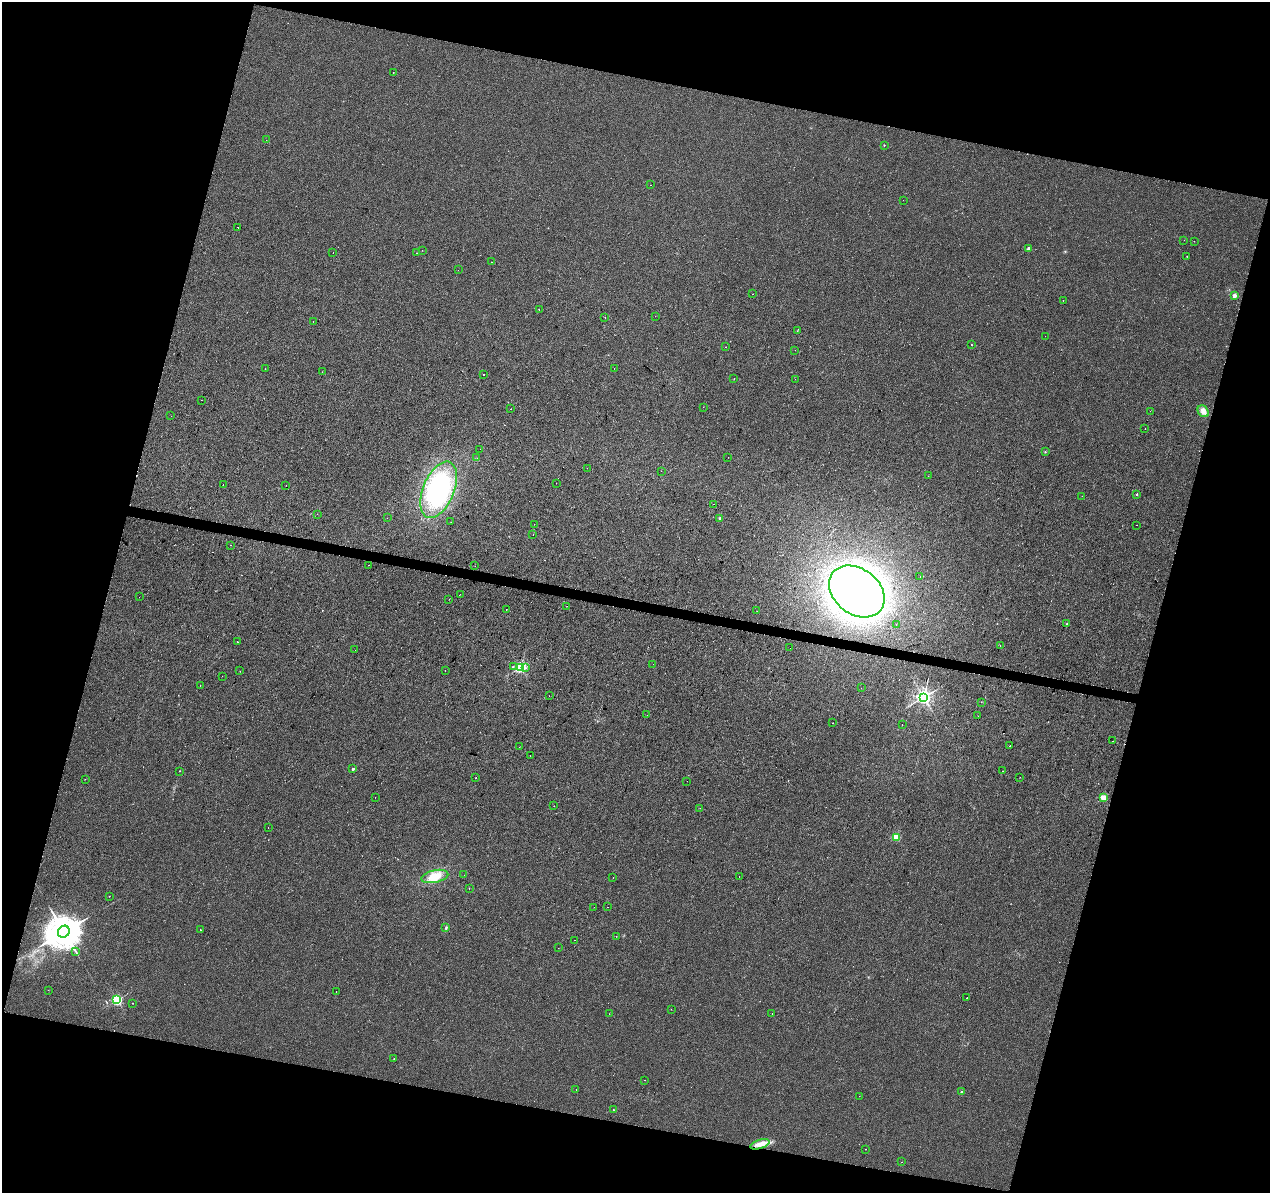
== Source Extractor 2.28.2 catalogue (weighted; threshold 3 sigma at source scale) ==
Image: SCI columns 9-5078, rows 284-5044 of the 5078 x 5267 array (HDU 1 of 3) = the unmasked area's bounding box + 8 px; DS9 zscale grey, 4 x 4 block average (1 PNG px = mean of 4 x 4 image px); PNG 1272 x 1195 px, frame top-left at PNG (2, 2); each listed source drawn as its Kron ellipse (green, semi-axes under 4 px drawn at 4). Shown black and unused: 31% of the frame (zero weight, under 2 of 3 exposures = <1% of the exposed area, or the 3 px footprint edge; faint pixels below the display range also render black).
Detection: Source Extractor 2.28.2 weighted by HDU 2 'WHT'. Background 0.00233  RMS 0.003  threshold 0.0136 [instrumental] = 3 sigma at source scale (4.5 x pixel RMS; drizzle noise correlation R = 1.50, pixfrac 1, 0.0396/0.0396 arcsec/px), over >= 5 px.
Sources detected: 161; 1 inside a brighter object's white glare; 17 cosmic-ray / hot-pixel residue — neither listed nor drawn; the other 143 listed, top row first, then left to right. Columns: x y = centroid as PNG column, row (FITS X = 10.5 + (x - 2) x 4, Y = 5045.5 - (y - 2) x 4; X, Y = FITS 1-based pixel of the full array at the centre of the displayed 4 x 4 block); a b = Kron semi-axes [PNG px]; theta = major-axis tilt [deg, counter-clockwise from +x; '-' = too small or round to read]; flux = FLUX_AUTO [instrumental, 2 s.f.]
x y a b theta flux
393 72 2 2 - 0.85
266 140 2 2 - 0.49
884 145 2 2 - 1.6
651 185 2 2 - 0.27
903 200 2 2 - 1.3
238 227 2 2 - 2.1
1184 240 2 2 - 0.34
1194 241 2 2 - 1.2
1029 249 2 2 - 17
422 250 2 2 - 0.28
333 253 2 2 - 0.37
417 253 2 2 - 0.74
1187 256 2 2 - 0.45
491 262 2 2 - 0.47
458 270 2 2 - 0.44
753 294 2 2 - 0.39
1234 295 2 2 - 26
1063 301 2 2 - 1.3
539 310 2 2 - 0.28
655 316 2 2 - 0.53
605 317 2 2 - 0.75
313 321 2 2 - 1.9
797 331 2 2 - 0.5
1045 336 2 2 - 0.52
971 345 2 2 - 0.95
725 347 2 2 - 0.66
795 350 2 2 - 0.25
614 368 2 2 - 0.27
265 369 2 2 - 0.3
322 372 2 2 - 0.31
484 374 2 2 - 1.4
734 379 2 2 - 1.1
795 379 2 2 - 0.39
201 400 2 2 - 0.34
703 407 2 2 - 0.38
511 409 2 2 - 0.45
1150 411 2 2 - 2.6
1203 411 6 5 - 7.6
171 416 2 2 - 2.7
1145 429 2 2 - 1
480 449 2 2 - 1.4
1045 452 2 2 - 0.77
728 457 2 2 - 0.39
477 458 2 2 - 0.6
587 468 2 2 - 0.3
661 471 2 2 - 0.34
928 476 2 2 - 0.64
556 483 2 2 - 0.36
223 485 2 2 - 1.3
286 486 2 2 - 0.26
439 490 30 15 67 150
1137 494 2 2 - 3.4
1082 496 2 2 - 2.4
714 504 2 2 - 2.2
317 514 2 2 - 0.27
387 518 2 2 - 0.32
720 518 2 2 - 5.5
451 522 2 2 - 0.3
534 524 2 2 - 1.1
1137 525 2 2 - 0.37
533 535 2 2 - 0.6
230 545 2 2 - 0.36
368 565 2 2 - 0.3
475 566 2 2 - 0.31
920 577 2 2 - 0.33
857 591 30 22 -38 870
460 594 2 2 - 0.43
139 597 2 2 - 0.67
449 599 2 2 - 0.52
567 606 2 2 - 0.26
506 609 2 2 - 0.61
757 611 2 2 - 0.45
1067 624 2 2 - 1.1
896 625 2 2 - 0.54
237 642 2 2 - 1.6
1000 646 2 2 - 0.8
790 648 2 2 - 6.9
355 650 2 2 - 0.7
653 664 2 2 - 0.42
513 666 2 2 - 1
520 668 2 2 - 270
525 668 2 2 - 1.5
445 670 2 2 - 0.4
240 671 2 2 - 0.49
222 676 2 2 - 0.73
200 686 2 2 - 11
861 688 2 2 - 0.34
549 696 2 2 - 1
923 697 3 2 - 740
981 702 2 2 - 0.76
647 715 2 2 - 0.54
978 716 2 2 - 0.74
833 723 2 2 - 0.4
902 725 2 2 - 1.1
1112 741 2 2 - 1.4
1010 746 2 2 - 1.5
519 747 2 2 - 0.49
530 756 2 2 - 0.97
353 769 2 2 - 8
180 771 2 2 - 0.63
1002 771 2 2 - 0.8
1020 777 2 2 - 0.45
476 778 2 2 - 0.83
85 779 2 2 - 0.82
687 781 2 2 - 0.5
375 797 2 2 - 0.34
1103 798 2 2 - 61
554 806 2 2 - 0.26
700 808 2 2 - 0.3
268 828 2 2 - 4
896 838 2 2 - 85
464 875 2 2 - 0.58
435 876 13 6 13 24
739 876 2 2 - 0.96
613 878 2 2 - 0.27
469 888 2 2 - 0.29
109 896 2 2 - 1.3
594 907 2 2 - 0.78
607 907 2 2 - 0.65
446 928 3 2 - 1.9
200 930 2 2 - 4.4
64 932 6 5 - 6100
616 936 2 2 - 0.37
574 940 2 2 - 3.5
558 948 2 2 - 0.42
76 951 3 2 - 1.3
48 990 2 2 - 0.27
336 992 2 2 - 0.34
967 998 2 2 - 2.3
117 1000 2 2 - 240
133 1003 2 2 - 0.48
671 1009 2 2 - 0.56
772 1013 2 2 - 0.29
609 1014 2 2 - 0.34
394 1059 2 2 - 0.92
644 1080 2 2 - 0.32
576 1090 2 2 - 0.69
961 1092 2 2 - 0.8
859 1096 2 2 - 0.27
613 1110 2 2 - 1.3
760 1144 10 4 18 14
865 1149 2 2 - 1.1
901 1162 2 2 - 0.31
Diffuse or blended objects may show on this block-average render without a row.